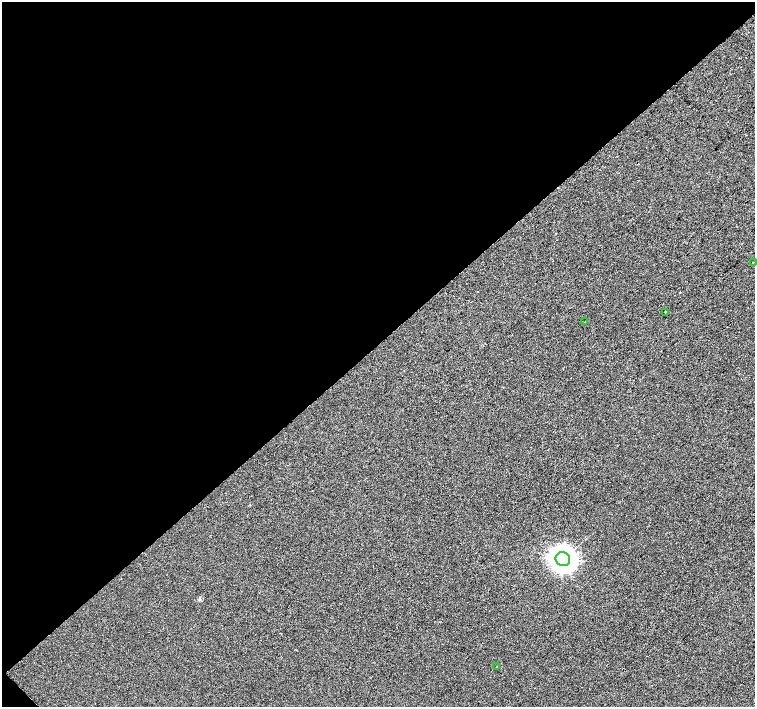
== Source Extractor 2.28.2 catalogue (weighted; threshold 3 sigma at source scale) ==
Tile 5 of 4 x 4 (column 1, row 2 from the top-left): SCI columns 5-1509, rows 3033-4441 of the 6025 x 6000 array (HDU 1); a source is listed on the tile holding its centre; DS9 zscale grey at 2 x 2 block average (1 PNG px = mean of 2 x 2 image px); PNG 757 x 709 px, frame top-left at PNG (2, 2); each listed source drawn as its Kron ellipse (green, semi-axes under 4 px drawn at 4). Shown black and unused: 49% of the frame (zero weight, under 2 of 3 exposures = <1% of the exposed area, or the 3 px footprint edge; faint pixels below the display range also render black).
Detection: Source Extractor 2.28.2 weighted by HDU 2 'WHT'; one run over the whole footprint, this tile lists its part. Background 1.90e-04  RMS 0.0056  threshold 0.0252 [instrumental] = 3 sigma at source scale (4.5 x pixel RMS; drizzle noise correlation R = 1.50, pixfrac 1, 0.0396/0.0396 arcsec/px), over >= 5 px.
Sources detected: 7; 2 cosmic-ray / hot-pixel residue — neither listed nor drawn; the other 5 listed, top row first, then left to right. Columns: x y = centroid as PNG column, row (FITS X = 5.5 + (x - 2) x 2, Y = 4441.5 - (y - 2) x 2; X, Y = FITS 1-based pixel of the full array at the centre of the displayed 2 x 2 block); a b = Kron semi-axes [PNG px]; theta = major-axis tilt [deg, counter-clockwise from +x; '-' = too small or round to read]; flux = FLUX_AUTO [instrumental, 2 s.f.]
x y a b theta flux
753 262 2 2 - 5.1
665 312 2 2 - 0.66
585 322 2 2 - 0.48
563 559 7 6 - 990
497 667 2 2 - 0.55
Isophote crosses this tile's border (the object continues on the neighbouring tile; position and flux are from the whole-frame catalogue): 1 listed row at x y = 753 262